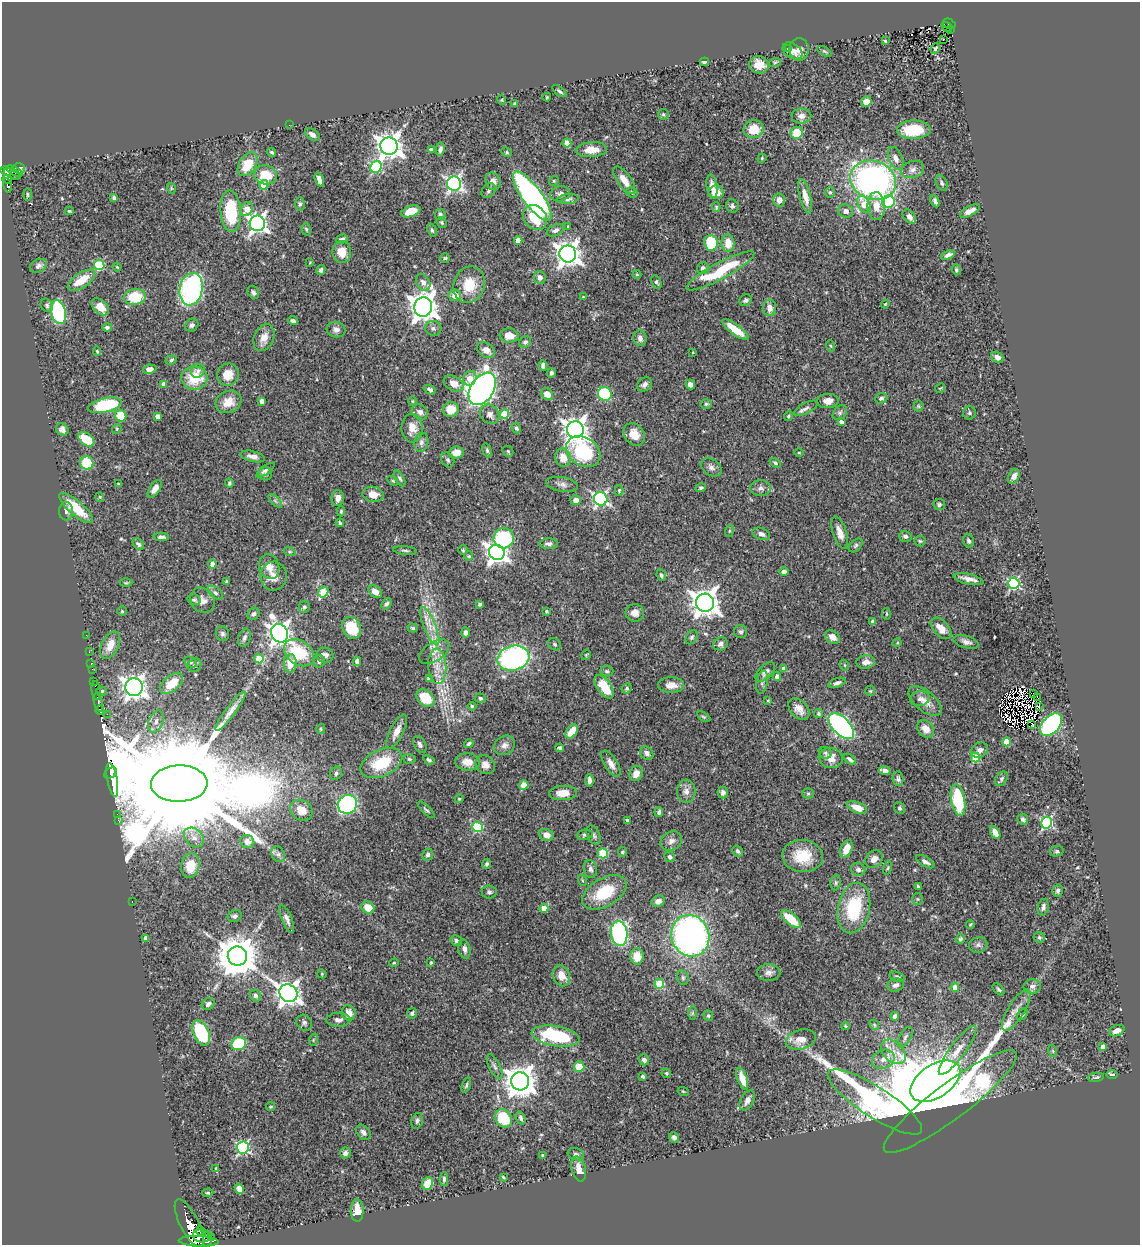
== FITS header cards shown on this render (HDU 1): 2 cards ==
NAXIS1  =                 1138
NAXIS2  =                 1243

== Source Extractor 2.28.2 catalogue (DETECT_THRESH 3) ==
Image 1138 x 1243 px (HDU 1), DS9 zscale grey, 1 PNG px = 1 image px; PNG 1142 x 1247 px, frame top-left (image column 1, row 1243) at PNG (2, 2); each listed source drawn as its Kron ellipse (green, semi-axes under 4 px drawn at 4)
Background 0.578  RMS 0.025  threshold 0.0752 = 3 sigma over >= 5 px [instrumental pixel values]
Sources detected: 536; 9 with non-positive FLUX_AUTO (blend fragments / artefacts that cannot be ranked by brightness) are neither listed nor drawn; of the other 527, the 500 brightest by FLUX_AUTO listed and drawn (27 fainter detections omitted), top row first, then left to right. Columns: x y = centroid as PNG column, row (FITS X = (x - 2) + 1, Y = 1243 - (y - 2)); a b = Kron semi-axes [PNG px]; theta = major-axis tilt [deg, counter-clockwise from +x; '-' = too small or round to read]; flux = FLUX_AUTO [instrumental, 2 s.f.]
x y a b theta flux
949 24 7 5 -27 67
947 27 6 3 -35 36
951 30 3 2 - 14
943 39 3 2 - 1.8
885 41 3 2 - 1.8
789 48 4 3 - 2.3
799 49 11 9 87 9.6
935 49 5 4 - 2.8
793 51 11 7 -34 9.9
824 51 8 4 -30 2.6
704 62 4 3 - 4.3
775 62 6 4 19 2.3
759 65 10 8 -10 20
559 91 8 3 -38 3.2
547 97 4 4 - 1.8
502 100 5 3 - 1.5
866 102 5 5 - 10
514 104 4 3 - 2.2
663 114 5 5 - 2.5
801 116 10 7 0 8.1
289 125 2 2 - 12
754 129 10 9 - 30
914 130 17 9 2 66
797 133 6 6 - 41
312 134 8 5 -35 8.1
567 143 4 4 - 29
389 146 9 8 - 1800
440 149 7 4 79 5.1
431 150 4 3 - 4.7
591 150 16 7 3 20
271 152 5 3 - 2.8
507 152 6 4 -24 2.2
762 158 5 3 - 1.5
896 158 12 7 -66 10
248 164 13 8 57 42
376 167 6 5 - 160
19 168 6 5 - 63
913 169 12 8 20 8.9
6 171 6 4 -27 150
15 171 9 4 -27 140
12 174 9 5 -24 150
266 175 11 9 -12 43
7 179 5 3 - 26
319 180 7 4 -70 8.1
624 180 16 7 -55 18
873 180 23 19 -21 590
493 181 9 7 -65 11
554 181 5 4 - 2.1
942 183 8 5 -62 4.3
454 184 7 7 - 480
264 185 5 4 - 42
7 186 7 3 -78 65
712 186 12 5 -82 12
171 188 5 3 - 1.8
489 191 8 6 49 4.6
632 192 6 4 -34 2.7
716 192 8 7 - 15
830 192 5 4 - 2.4
560 194 10 7 13 6.4
27 195 6 3 -89 1.9
532 196 29 9 -54 520
805 196 18 5 -76 16
114 198 4 3 - 3.5
568 199 10 5 7 5.8
779 200 6 6 - 10
935 201 6 4 -65 4.9
889 202 6 6 - 160
300 204 7 4 89 3.2
864 204 9 5 -64 40
732 206 7 6 - 4
876 206 14 8 -88 22
716 207 5 4 - 2
247 209 7 5 61 23
69 211 4 3 - 1.9
231 211 21 10 -86 95
411 211 10 5 20 27
846 211 7 6 - 8.1
970 211 11 5 28 10
440 214 5 5 - 3.4
535 217 13 11 -50 50
909 217 8 5 -50 8.5
442 222 5 4 - 2.5
257 223 8 7 - 750
568 226 3 3 - 1.6
306 229 6 4 -73 2.4
432 230 7 4 -69 3
555 230 9 5 27 6
342 239 6 4 16 4.3
518 241 4 4 - 21
711 243 8 6 -84 66
728 243 9 6 -85 24
342 252 11 9 -82 21
568 254 8 8 - 1600
948 255 7 4 27 5.5
445 258 5 5 - 2.5
310 262 3 3 - 1.5
99 265 5 5 - 110
38 266 9 6 27 5.8
117 267 4 3 - 1.6
703 268 6 5 - 6.7
321 270 5 4 - 3.6
956 270 5 4 - 2.2
720 271 38 8 28 92
637 274 4 4 - 1.6
540 277 6 6 - 7.5
81 280 16 7 33 34
423 282 9 6 -60 7.8
656 282 7 5 -65 2.8
469 285 18 15 72 42
191 289 16 11 78 330
253 292 7 5 -58 5.2
455 295 6 6 - 18
135 297 11 8 5 55
583 297 3 2 - 1.5
746 300 6 5 - 4.2
885 304 4 3 - 1.7
47 305 7 5 -57 3.4
100 307 10 6 -42 23
423 307 10 9 - 2100
770 308 8 6 -84 13
58 312 12 7 -75 170
293 321 5 3 - 5.1
192 325 7 6 - 5.2
107 327 5 4 - 3.5
433 328 8 7 - 5.7
735 329 16 5 -37 36
336 330 9 7 -12 7.1
509 335 9 7 -4 23
264 338 14 9 66 16
640 338 8 6 -79 6.9
525 342 6 5 - 4.1
831 346 5 3 - 1.7
486 350 9 7 -34 13
97 351 5 4 - 2.1
693 352 4 3 - 1.5
997 357 6 5 - 8.4
171 360 6 4 20 2.9
543 366 5 4 - 5.4
149 369 7 4 8 9.1
198 371 7 6 - 5.9
551 373 5 4 - 3.9
228 374 11 10 - 23
194 378 13 11 -7 52
470 378 7 6 - 22
454 383 11 7 -27 17
164 384 4 4 - 14
644 384 8 6 38 6.3
690 385 5 4 - 8.2
940 388 5 3 - 1.5
482 389 18 11 58 890
430 390 6 4 -31 5.4
547 394 7 5 -48 16
605 394 7 6 - 90
881 398 6 5 - 4.5
262 401 4 4 - 10
412 401 5 3 - 1.7
828 401 10 7 5 12
228 402 13 11 27 23
706 404 6 5 - 2.8
105 405 17 7 13 110
918 406 5 5 - 2.2
806 408 13 5 28 6.2
451 409 8 7 - 28
420 412 8 7 - 8.1
840 413 8 6 50 4.8
969 413 6 6 - 3.4
490 414 10 9 - 8
504 414 5 4 - 48
121 416 6 5 - 40
157 416 4 3 - 8.3
788 416 5 4 - 3
841 422 4 4 - 7.1
412 428 14 10 -87 20
516 428 5 4 - 3.2
62 429 6 6 - 8.2
117 429 5 4 - 2
575 430 8 8 - 1600
634 434 12 9 -52 20
86 439 9 6 -36 43
421 442 10 7 77 6.5
487 450 7 4 -74 3
508 451 6 5 - 2.3
583 452 18 14 -35 140
456 453 7 6 - 15
799 453 5 3 - 1.5
253 456 12 5 -13 9.1
563 458 9 7 -76 21
448 460 8 6 -58 3.8
87 463 7 6 - 62
775 463 6 4 -37 2.7
711 467 11 8 -34 7.2
266 470 11 4 36 4.8
266 474 6 6 - 3.4
1014 476 8 5 64 10
400 478 9 4 -61 3.2
393 481 6 3 -32 2
229 483 4 4 - 2.8
118 484 3 3 - 1.8
562 484 16 7 -9 8.2
701 488 5 4 - 3.3
761 488 10 8 -2 7.5
155 489 10 5 55 10
619 490 5 4 - 2
373 494 10 7 -8 17
100 497 5 4 - 1.9
338 498 8 6 89 11
601 499 7 6 - 380
576 500 5 5 - 11
275 501 8 3 -45 3.1
939 505 6 5 - 3.3
76 508 21 7 -41 53
66 511 9 7 85 5.9
341 511 5 4 - 2.1
340 523 4 3 - 2.3
729 531 6 4 71 2.1
840 533 17 7 -72 14
761 534 9 5 -21 6.1
905 536 6 5 - 5.1
161 537 7 4 -2 5
504 538 10 10 - 130
920 541 5 5 - 2.5
968 541 6 5 - 3.4
138 544 7 5 -48 4
549 544 9 5 1 5.2
856 545 8 5 46 3.3
405 550 12 3 -5 3.6
463 550 4 4 - 2.1
290 552 6 4 -17 2.4
497 552 8 7 - 1100
469 556 4 4 - 1.9
212 564 4 4 - 14
269 567 12 10 -75 15
784 572 4 3 - 4.4
661 575 6 4 -66 3.1
274 576 14 13 - 17
968 579 15 5 -12 11
226 581 3 3 - 1.5
126 583 6 4 1 2.1
1014 583 6 5 - 240
323 592 6 5 - 65
375 592 7 5 -42 10
215 593 9 5 -38 4.5
194 600 7 5 -15 3.2
203 600 13 11 -52 12
705 603 9 9 - 2000
387 604 6 4 55 4
479 604 3 3 - 3.4
304 607 6 5 - 3.7
122 611 5 4 - 2.4
546 611 3 3 - 2.4
635 613 9 9 - 11
254 614 7 5 43 4.4
886 614 6 3 -82 1.6
873 621 4 3 - 3.5
430 626 20 6 -68 20
352 628 11 9 -64 56
413 628 5 3 - 2.4
941 628 13 7 -47 18
465 632 5 4 - 5.1
741 632 6 6 - 4.5
279 633 9 8 - 1100
222 634 7 6 - 4.6
86 635 2 2 - 5.8
692 637 7 5 58 3.7
832 637 8 6 -34 13
244 638 9 6 73 5.5
966 642 13 6 -16 8
897 643 5 3 - 1.4
554 644 7 5 -34 2.9
720 644 7 6 - 6
110 645 14 8 63 21
89 652 3 2 - 2.5
434 652 17 9 34 16
299 653 16 12 -35 78
325 655 8 7 - 7.2
586 655 5 3 - 1.5
513 658 16 12 14 350
259 659 4 4 - 48
319 661 6 5 - 4.7
357 661 4 4 - 5.9
190 662 7 5 -27 3.6
866 662 9 6 6 10
91 663 3 2 - 8.8
290 663 9 6 87 26
195 665 7 6 - 3.6
844 665 5 3 - 1.8
437 666 17 9 -86 23
92 669 2 2 - 4.3
784 669 4 4 - 15
607 671 6 5 - 3.4
765 672 12 6 45 7.8
777 676 4 4 - 8.7
429 678 4 4 - 9.8
94 681 2 2 - 2.8
762 682 11 5 79 5.1
172 683 14 7 41 43
837 683 9 4 18 5.7
671 685 13 7 -1 16
134 687 9 8 - 1300
604 687 13 7 -55 46
627 688 5 4 - 2.8
96 690 9 3 -84 34
102 691 5 4 - 2.9
870 691 5 5 - 2
1033 694 4 2 - 1.7
426 698 10 7 -40 42
480 698 5 4 - 3.2
1038 698 4 2 - 1.5
920 699 10 7 12 6.7
768 700 4 3 - 1.8
925 701 20 10 -40 17
98 702 10 3 -77 300
472 706 4 4 - 2.4
1039 707 3 2 - 1.6
799 709 12 8 -45 14
100 710 5 3 - 110
230 711 24 5 53 13
107 714 2 2 - 15
819 714 4 4 - 2.6
704 717 7 4 -31 2.4
156 721 11 7 69 9.1
1032 725 3 2 - 1.8
1051 725 13 8 48 280
841 726 16 8 -45 450
321 729 5 4 - 2
926 729 9 7 -52 15
397 731 19 6 64 14
572 731 8 5 53 24
1007 742 4 4 - 38
420 744 9 6 -64 5
469 744 5 4 - 3.9
504 745 11 9 36 8.9
560 748 4 4 - 3.3
979 750 9 7 36 9.6
647 753 7 6 - 6.8
825 753 6 6 - 3
831 758 12 10 -13 15
975 758 5 4 - 70
409 759 6 5 - 2.6
850 759 7 4 -37 4.1
429 760 6 3 -28 3.3
467 762 12 8 -3 19
381 763 22 13 24 68
611 764 14 6 -58 11
485 765 10 9 - 11
885 771 6 4 -11 12
111 773 7 4 41 38000
336 773 7 5 60 3.7
636 774 8 6 63 13
898 779 7 5 -83 4.3
1001 779 8 5 54 3.7
112 780 17 5 -80 1000
589 780 6 3 -88 6.7
179 784 28 18 2 91000
524 785 5 5 - 17
686 791 11 9 87 10
563 793 14 7 1 17
723 793 6 5 - 4.6
808 793 5 5 - 2.4
459 799 4 4 - 1.7
958 800 16 7 -80 100
348 804 10 9 - 210
857 807 11 5 -22 20
899 808 6 5 - 2.8
301 810 11 10 - 24
426 810 11 3 -44 3.1
659 812 5 4 - 4.1
117 814 2 2 - 6.9
1023 819 6 5 - 3.7
118 820 2 2 - 9.4
627 820 4 3 - 3.4
1046 823 6 5 - 210
478 827 5 5 - 110
995 832 7 4 -59 13
546 835 7 6 - 11
585 835 8 5 7 3.8
594 835 10 6 -64 4.9
194 837 11 8 -43 12
671 841 11 9 30 9.4
247 842 7 6 - 9
846 849 9 5 67 24
738 851 6 5 - 3.7
1057 851 7 5 11 3
622 852 5 4 - 3.1
603 853 5 5 - 76
278 854 8 6 -62 4.8
428 855 6 5 - 4.6
803 856 20 16 -4 48
670 857 6 5 - 3.6
874 859 10 7 45 12
925 862 10 5 -31 6.1
487 864 5 4 - 2.7
190 865 12 9 78 36
888 868 7 3 81 2.3
590 869 9 6 -77 6.6
858 869 7 6 - 5.6
582 880 5 3 - 1.6
836 883 8 5 84 3.1
918 887 4 3 - 3.7
1058 891 6 5 - 4.4
489 892 7 6 - 4.4
604 892 24 14 30 66
918 899 6 5 - 2.7
658 901 7 5 26 9.9
132 902 3 2 - 160
368 907 7 5 -34 25
1043 907 8 5 76 6.1
544 908 4 4 - 23
854 908 25 16 78 100
235 916 7 5 23 4.3
287 919 15 5 -67 7.6
791 919 12 5 -40 38
970 924 4 3 - 1.6
619 933 12 8 -84 270
690 936 21 18 -70 710
1039 937 6 5 - 3.2
146 938 4 4 - 14
960 939 5 4 - 2.7
456 940 6 4 -32 3.9
978 945 9 7 15 5.4
464 949 9 6 -76 6.8
237 956 9 9 - 5500
637 956 8 6 -89 26
431 962 4 3 - 2.4
394 963 5 3 - 1.7
769 973 11 8 0 8.7
322 974 5 3 - 1.5
561 976 11 8 -67 18
897 977 8 4 -19 3.3
683 978 7 5 -76 3.7
659 984 5 5 - 69
896 985 8 6 17 6.7
1032 986 9 7 1 6.3
955 987 5 4 - 12
998 989 7 4 -46 3.2
288 993 9 8 - 1400
255 995 6 5 - 4.4
208 1004 7 5 33 5.4
1016 1010 23 8 58 16
349 1013 8 7 - 13
412 1013 5 5 - 3.3
692 1013 7 4 89 2.7
1022 1014 6 4 48 2.6
708 1016 5 4 - 2.6
895 1016 4 4 - 8.3
338 1020 12 7 1 7.9
304 1023 8 7 - 5
874 1025 5 4 - 2.2
845 1026 4 3 - 1.8
1117 1031 8 5 23 11
201 1033 13 7 -65 120
556 1036 24 10 -9 130
905 1037 11 5 60 4.9
313 1040 6 4 72 2.2
801 1040 15 10 16 20
239 1044 7 6 - 73
1103 1047 4 4 - 9.1
958 1050 30 7 54 22
1053 1051 6 4 -72 1.9
893 1052 14 10 -44 20
883 1059 12 9 25 14
644 1060 5 5 - 5.5
495 1067 13 5 -63 6.1
579 1067 5 5 - 33
666 1073 5 4 - 2.7
1112 1075 5 4 - 6.2
643 1076 4 3 - 3.3
1096 1077 8 3 11 2.9
742 1078 11 5 -71 20
520 1081 9 9 - 2700
935 1081 28 16 34 10000
466 1085 8 3 73 3
683 1091 5 3 - 1.5
747 1100 11 6 63 8.9
875 1102 55 15 -33 740
950 1102 82 17 37 400
270 1107 4 4 - 2.2
503 1118 10 8 -57 69
521 1118 7 4 -69 4.6
417 1121 8 5 76 3.8
363 1132 9 6 -51 7.3
674 1137 6 4 -50 4.6
243 1148 6 6 - 260
345 1153 5 5 - 5.9
576 1154 8 6 -19 4.3
543 1155 4 3 - 4.8
216 1168 3 3 - 1.5
579 1169 13 7 -75 17
503 1177 3 3 - 1.8
444 1179 7 4 -90 3.5
427 1183 6 5 - 33
239 1189 5 4 - 9.8
208 1193 5 4 - 2
357 1210 11 6 -89 20
189 1223 26 9 -63 1400
201 1231 5 3 - 140
202 1236 8 6 -8 790
212 1237 4 3 - 140
207 1240 8 4 86 300
199 1241 20 5 -2 1100
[27 fainter detections neither listed nor drawn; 9 non-positive-flux detections neither listed nor drawn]